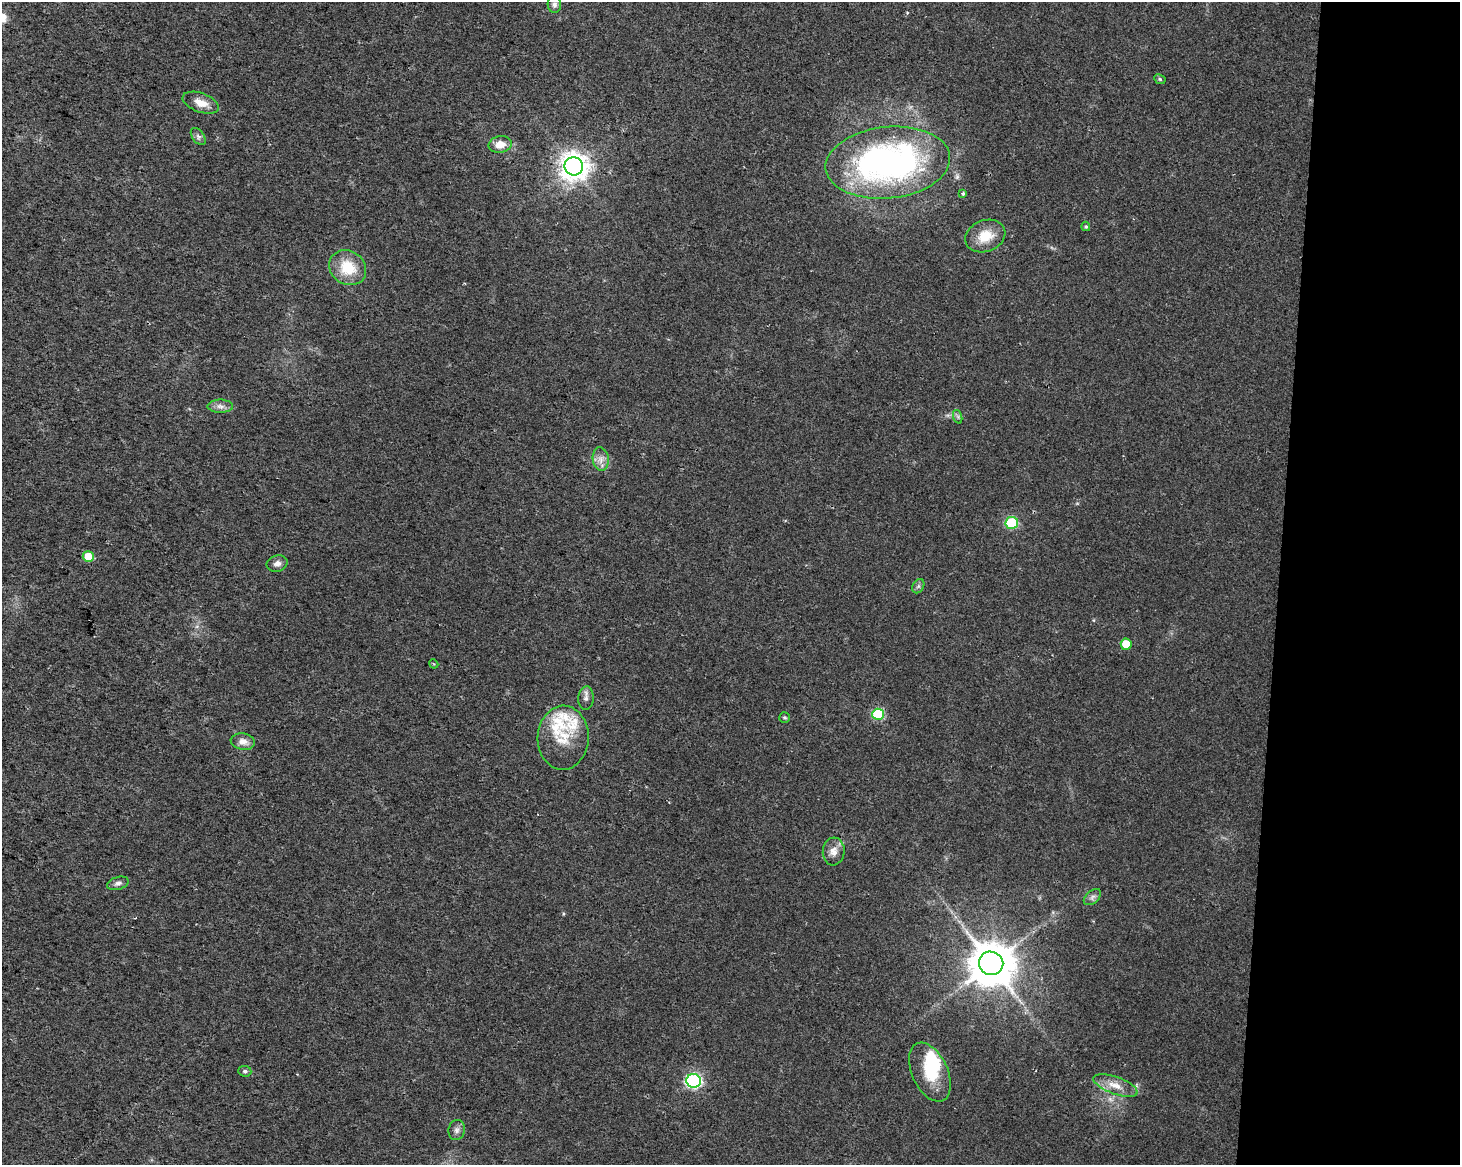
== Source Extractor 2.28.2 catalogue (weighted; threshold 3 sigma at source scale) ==
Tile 9 of 3 x 4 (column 3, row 3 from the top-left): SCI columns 3203-4660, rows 1164-2326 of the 4889 x 4662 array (HDU 1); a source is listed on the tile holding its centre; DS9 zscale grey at full resolution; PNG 1462 x 1167 px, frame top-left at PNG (2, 2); each listed source drawn as its Kron ellipse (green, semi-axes under 4 px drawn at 4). Shown black and unused: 12% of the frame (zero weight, under 2 of 3 exposures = <1% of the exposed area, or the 3 px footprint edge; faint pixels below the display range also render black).
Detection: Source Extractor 2.28.2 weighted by HDU 2 'WHT'; one run over the whole footprint, this tile lists its part. Background 0.0254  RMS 0.0053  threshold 0.0239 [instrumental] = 3 sigma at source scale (4.5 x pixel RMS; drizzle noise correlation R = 1.50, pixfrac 1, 0.0396/0.0396 arcsec/px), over >= 5 px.
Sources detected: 39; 1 inside a brighter object's white glare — neither listed nor drawn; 4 inside a brighter listed object's ellipse — not listed separately; the other 34 listed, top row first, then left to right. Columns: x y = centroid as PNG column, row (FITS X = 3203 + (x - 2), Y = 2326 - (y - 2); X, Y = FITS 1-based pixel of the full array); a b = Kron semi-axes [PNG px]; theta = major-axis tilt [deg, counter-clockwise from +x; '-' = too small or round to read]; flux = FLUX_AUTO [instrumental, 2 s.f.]
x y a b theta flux
554 4 8 7 - 1.7
1160 79 6 4 -25 0.77
201 103 19 9 -20 6.4
198 136 10 6 -53 1.7
500 144 12 8 9 5.9
888 163 62 36 6 190
574 166 9 9 - 620
963 193 4 3 - 0.71
1086 226 5 4 - 0.81
985 236 21 15 21 12
348 268 19 16 -35 17
220 406 12 6 0 2.9
958 417 7 4 -72 1.1
601 459 12 8 -82 3.7
1012 523 6 6 - 38
88 557 5 5 - 13
277 564 10 8 16 2.6
918 586 7 5 59 1.3
1126 644 6 5 - 9.1
434 664 5 3 - 0.57
586 698 11 7 85 2.5
878 714 6 5 - 36
785 717 5 5 - 0.91
563 738 32 25 88 18
243 742 12 8 -10 4.4
834 851 14 11 85 4.5
118 883 11 6 17 1.9
1092 897 10 6 41 1.9
991 963 12 11 - 2200
245 1071 7 5 -5 1.2
930 1072 31 18 -65 20
694 1081 7 6 - 110
1115 1085 23 8 -19 7.2
457 1130 10 8 76 2.2